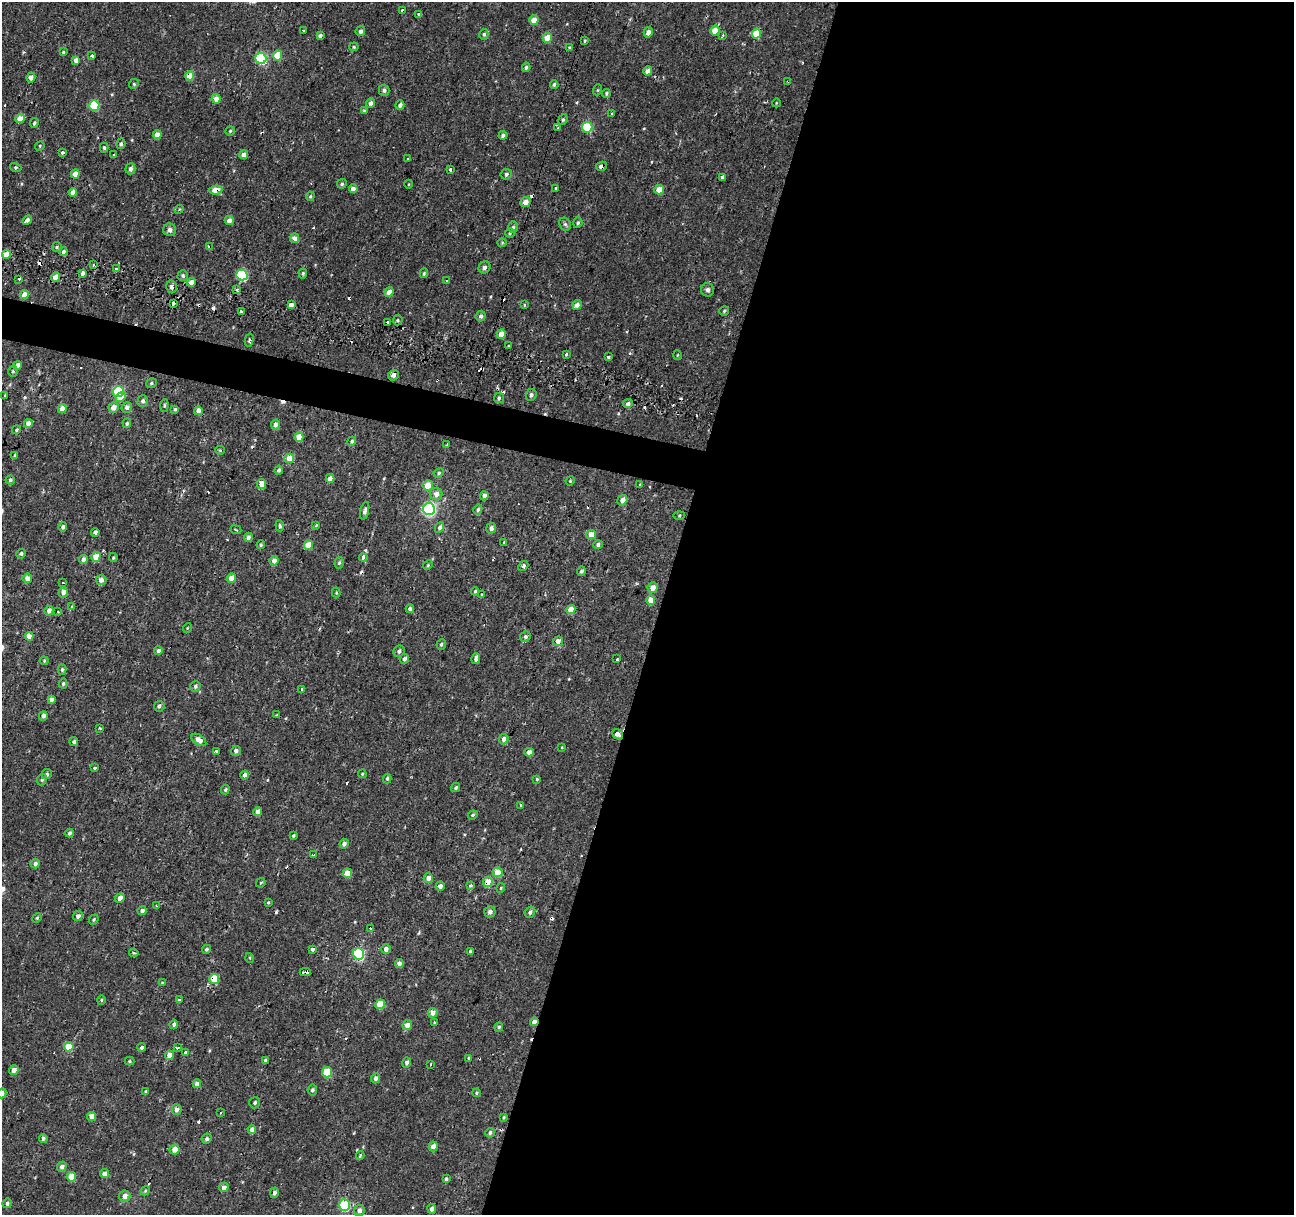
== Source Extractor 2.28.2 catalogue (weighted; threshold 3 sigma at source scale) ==
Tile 12 of 4 x 4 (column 4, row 3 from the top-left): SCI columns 3882-5173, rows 1495-2707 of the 5190 x 5408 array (HDU 1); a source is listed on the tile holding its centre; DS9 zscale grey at full resolution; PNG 1296 x 1217 px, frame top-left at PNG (2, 2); each listed source drawn as its Kron ellipse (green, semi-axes under 4 px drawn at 4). Shown black and unused: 51% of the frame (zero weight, under 2 of 3 exposures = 3% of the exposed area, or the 3 px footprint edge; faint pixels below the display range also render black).
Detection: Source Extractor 2.28.2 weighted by HDU 2 'WHT'; one run over the whole footprint, this tile lists its part. Background 9.43e-04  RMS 0.0022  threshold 0.00981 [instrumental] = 3 sigma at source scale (4.5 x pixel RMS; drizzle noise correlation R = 1.50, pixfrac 1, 0.0396/0.0396 arcsec/px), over >= 5 px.
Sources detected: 349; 30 cosmic-ray / hot-pixel residue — neither listed nor drawn; the other 319 listed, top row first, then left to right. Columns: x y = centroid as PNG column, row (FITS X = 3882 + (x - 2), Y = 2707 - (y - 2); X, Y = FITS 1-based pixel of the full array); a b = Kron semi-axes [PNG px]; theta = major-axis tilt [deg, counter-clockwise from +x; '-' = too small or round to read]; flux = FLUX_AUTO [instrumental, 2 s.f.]
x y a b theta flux
402 11 3 3 - 3.5
419 14 3 3 - 1.2
534 20 5 4 - 2.5
304 31 4 3 - 0.72
360 31 5 4 - 0.77
715 31 5 4 - 3.2
648 32 5 4 - 1.1
484 34 5 4 - 0.38
756 34 5 4 - 4.6
723 35 3 3 - 0.41
320 36 4 4 - 0.57
547 38 5 4 - 3.5
585 41 3 2 - 0.19
354 47 4 4 - 0.25
569 47 3 3 - 0.88
63 52 4 3 - 0.3
92 56 4 3 - 1.6
277 56 5 5 - 3.5
261 58 5 5 - 18
76 60 4 4 - 1.1
526 67 5 4 - 0.41
648 71 4 4 - 1.5
190 76 4 4 - 3.7
31 77 5 4 - 1.1
788 81 4 2 - 0.46
134 84 5 4 - 0.28
554 84 4 3 - 0.4
384 90 5 5 - 0.5
597 90 5 3 - 0.22
606 93 4 4 - 0.34
216 99 5 4 - 1.4
371 103 5 4 - 0.77
776 103 4 3 - 0.15
94 105 5 5 - 9.8
400 105 5 4 - 0.68
365 111 3 3 - 0.36
612 113 3 3 - 0.48
20 119 4 4 - 2.8
563 120 6 4 67 0.34
34 123 5 4 - 0.37
587 127 5 5 - 9.4
558 128 3 3 - 0.27
230 131 4 4 - 0.28
157 135 4 4 - 2.3
503 135 4 4 - 0.57
121 144 5 4 - 0.55
40 146 5 4 - 0.23
104 148 5 4 - 0.34
62 153 3 3 - 0.82
114 155 3 3 - 0.39
244 155 4 4 - 1.3
408 158 3 2 - 0.2
601 166 5 4 - 1.1
16 167 6 4 -18 0.3
130 169 5 5 - 0.62
450 170 3 3 - 1.7
75 174 4 4 - 2.2
506 174 5 5 - 0.66
723 178 4 3 - 1.2
342 184 5 4 - 0.37
409 184 4 3 - 0.18
555 188 3 3 - 0.76
353 189 4 4 - 1.7
216 190 7 4 7 2.6
659 190 5 4 - 2.6
73 192 4 4 - 1.4
310 196 5 4 - 0.3
526 202 5 5 - 1.7
179 209 5 4 - 0.24
27 220 5 4 - 0.71
229 220 4 4 - 1.2
578 223 5 4 - 0.44
565 224 7 5 -59 0.47
513 227 6 5 - 0.38
170 230 6 6 - 0.82
510 233 5 5 - 0.31
295 238 4 4 - 1.3
502 243 4 4 - 0.23
57 247 5 4 - 0.28
210 247 4 3 - 1.1
63 252 4 4 - 0.47
6 255 4 4 - 3.2
93 265 3 3 - 1.7
484 267 6 5 - 0.61
116 269 3 3 - 0.79
83 273 4 3 - 0.89
303 273 5 4 - 0.35
424 273 5 3 - 0.33
183 275 5 5 - 0.43
242 275 5 5 - 18
56 277 5 4 - 1.8
19 279 3 3 - 0.44
447 281 3 3 - 0.21
191 282 4 4 - 1.9
171 287 6 5 - 0.75
236 290 3 3 - 0.72
708 290 7 6 - 0.63
389 292 5 4 - 1.6
24 294 4 4 - 2.8
173 303 4 3 - 1.2
291 305 4 4 - 1.3
524 305 4 3 - 0.19
577 305 5 4 - 1.2
241 311 3 3 - 0.41
724 311 5 4 - 0.29
481 316 5 5 - 0.76
398 320 5 5 - 0.33
388 322 3 3 - 0.81
501 334 4 4 - 1.9
249 340 6 3 76 0.3
509 346 3 3 - 1
566 354 3 3 - 0.83
677 355 5 3 - 0.19
608 356 3 3 - 1.1
17 365 4 4 - 1.6
13 371 6 4 -90 0.31
393 375 5 5 - 0.98
151 383 5 5 - 0.39
118 392 5 5 - 16
5 395 3 2 - 0.4
531 395 6 5 - 0.59
120 397 5 4 - 2.2
499 398 5 5 - 0.35
143 401 6 5 - 0.6
628 404 5 4 - 0.82
164 405 6 4 84 0.31
113 407 5 5 - 1.9
127 407 5 5 - 0.92
62 409 4 4 - 1.9
175 409 4 3 - 0.43
198 411 4 4 - 1.1
127 423 5 3 - 0.34
28 424 4 4 - 1.6
275 425 5 4 - 0.85
16 430 5 4 - 0.34
299 437 5 4 - 2.8
352 441 5 4 - 0.37
447 444 3 3 - 0.43
220 450 5 4 - 0.23
15 455 4 4 - 0.26
289 458 5 4 - 2.9
279 470 4 4 - 0.48
439 473 5 4 - 0.32
330 478 4 4 - 1.1
10 480 4 4 - 0.4
570 481 4 3 - 0.2
261 484 5 4 - 1.8
640 484 2 2 - 0.15
428 485 5 5 - 3
436 494 6 6 - 1.2
484 496 5 4 - 0.83
622 500 5 4 - 1.4
429 509 6 6 - 37
478 509 5 4 - 0.37
365 511 9 4 78 0.74
679 515 5 4 - 0.22
316 525 4 4 - 0.2
280 526 5 3 - 0.31
63 527 4 4 - 0.56
439 527 5 4 - 0.54
491 528 5 5 - 0.78
236 530 5 2 - 0.23
95 532 4 4 - 1.8
591 534 5 4 - 2.4
248 537 5 4 - 0.68
504 542 3 2 - 0.15
261 545 4 3 - 0.23
309 545 4 4 - 3.6
598 545 4 4 - 0.65
21 554 5 4 - 0.46
96 557 5 4 - 2.8
363 557 4 3 - 3.5
113 558 4 3 - 0.25
83 559 4 4 - 0.97
274 561 5 4 - 1.2
339 563 6 4 73 0.31
428 565 5 4 - 0.25
523 566 5 4 - 0.53
581 571 5 4 - 0.56
27 578 5 5 - 1.5
231 578 4 4 - 2.4
101 580 5 5 - 1.1
63 583 3 3 - 0.66
653 588 5 5 - 1.6
475 591 4 3 - 0.33
63 592 5 4 - 1.1
336 593 5 4 - 0.26
482 595 3 3 - 0.62
651 600 4 4 - 2.5
72 606 4 4 - 0.21
410 609 4 4 - 0.64
571 609 4 4 - 2.8
49 611 5 4 - 1
58 612 2 2 - 0.15
187 628 5 3 - 0.16
29 636 4 4 - 1.5
525 637 5 5 - 0.42
558 641 5 5 - 1.1
441 644 5 4 - 0.36
158 651 4 4 - 0.82
399 651 6 5 - 0.71
476 658 5 3 - 0.86
405 659 5 4 - 0.66
617 659 3 3 - 0.97
44 661 4 4 - 0.23
62 669 5 4 - 0.36
63 683 5 4 - 0.38
195 686 5 5 - 0.44
302 689 3 3 - 0.76
51 700 4 4 - 0.82
159 706 5 5 - 0.55
276 715 4 2 - 0.16
43 716 5 4 - 0.77
100 728 3 2 - 0.27
618 734 6 4 -39 3
504 739 5 5 - 0.93
199 740 8 5 -35 1.6
74 742 4 4 - 0.49
562 747 4 3 - 0.19
216 751 3 3 - 0.92
236 751 5 4 - 0.67
529 752 5 4 - 1.3
95 768 3 3 - 0.84
47 774 5 5 - 0.44
362 774 4 3 - 0.22
245 775 4 4 - 0.93
387 779 5 3 - 0.35
537 779 3 3 - 0.76
42 780 6 4 66 0.36
456 788 5 4 - 0.37
225 790 4 3 - 0.3
520 806 3 3 - 0.76
258 812 4 4 - 1.4
473 815 5 4 - 0.33
70 833 4 3 - 0.5
293 835 4 3 - 0.24
344 844 5 4 - 0.83
314 855 4 3 - 0.59
35 864 5 4 - 0.69
498 872 5 4 - 4.8
347 873 5 4 - 2.3
428 878 5 4 - 1.3
488 882 5 5 - 2.9
261 883 5 3 - 0.19
470 885 3 3 - 0.61
440 886 4 4 - 0.87
501 888 5 4 - 0.23
120 898 5 4 - 1.7
268 902 4 3 - 0.24
156 905 3 3 - 0.21
142 911 4 4 - 0.8
490 912 5 5 - 0.94
530 912 6 5 - 0.54
78 916 5 4 - 0.85
37 918 5 4 - 0.26
94 920 5 4 - 0.29
371 929 3 3 - 0.74
207 949 5 4 - 0.34
312 949 3 3 - 4.1
386 949 5 4 - 0.95
470 951 3 3 - 0.23
134 953 4 3 - 0.39
359 954 6 5 - 23
250 958 5 3 - 0.19
399 963 4 4 - 0.81
305 972 6 3 1 2.2
214 979 5 5 - 5.6
162 983 4 4 - 0.19
101 1000 4 4 - 0.25
179 1000 4 4 - 0.24
380 1004 5 4 - 4.8
433 1013 5 5 - 1.3
434 1022 3 2 - 0.32
534 1022 4 4 - 1.1
174 1024 5 4 - 0.59
407 1025 5 4 - 1.4
499 1027 5 4 - 0.39
69 1047 5 4 - 3.5
142 1047 4 4 - 0.43
178 1047 3 3 - 0.59
185 1052 3 3 - 4.3
169 1055 4 4 - 2.3
469 1058 4 3 - 0.2
265 1060 4 3 - 0.74
129 1061 5 4 - 0.26
407 1063 5 4 - 0.64
431 1064 3 3 - 0.5
14 1070 5 4 - 1.5
327 1072 5 5 - 7.1
376 1078 5 4 - 0.8
197 1084 4 4 - 1.1
312 1090 5 5 - 0.46
146 1092 4 4 - 0.44
2 1093 5 4 - 0.71
476 1093 4 3 - 0.27
255 1103 6 5 - 0.4
177 1109 5 5 - 0.97
221 1112 3 2 - 0.2
92 1116 4 4 - 1.6
504 1117 4 2 - 0.22
252 1129 5 4 - 0.92
490 1133 5 4 - 0.49
43 1138 4 4 - 0.48
207 1139 5 5 - 0.55
433 1146 5 4 - 1.2
175 1149 5 5 - 2
360 1155 4 3 - 0.42
62 1167 5 4 - 0.88
104 1173 5 4 - 1.2
72 1177 5 4 - 4.1
446 1179 4 3 - 0.39
224 1187 5 4 - 1.1
145 1191 5 3 - 0.25
274 1193 5 4 - 0.53
125 1196 6 5 - 1.3
7 1203 5 4 - 0.48
344 1205 6 5 - 17
432 1209 5 4 - 0.75
359 1210 5 5 - 0.98
Overlapping masked pixels (flux is a lower limit): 14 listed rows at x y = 402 11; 190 76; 788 81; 601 166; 216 190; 526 202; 210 247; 173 303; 388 322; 618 734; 488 882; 305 972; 214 979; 534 1022
Isophote crosses this tile's border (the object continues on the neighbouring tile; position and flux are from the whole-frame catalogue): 1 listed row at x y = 2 1093